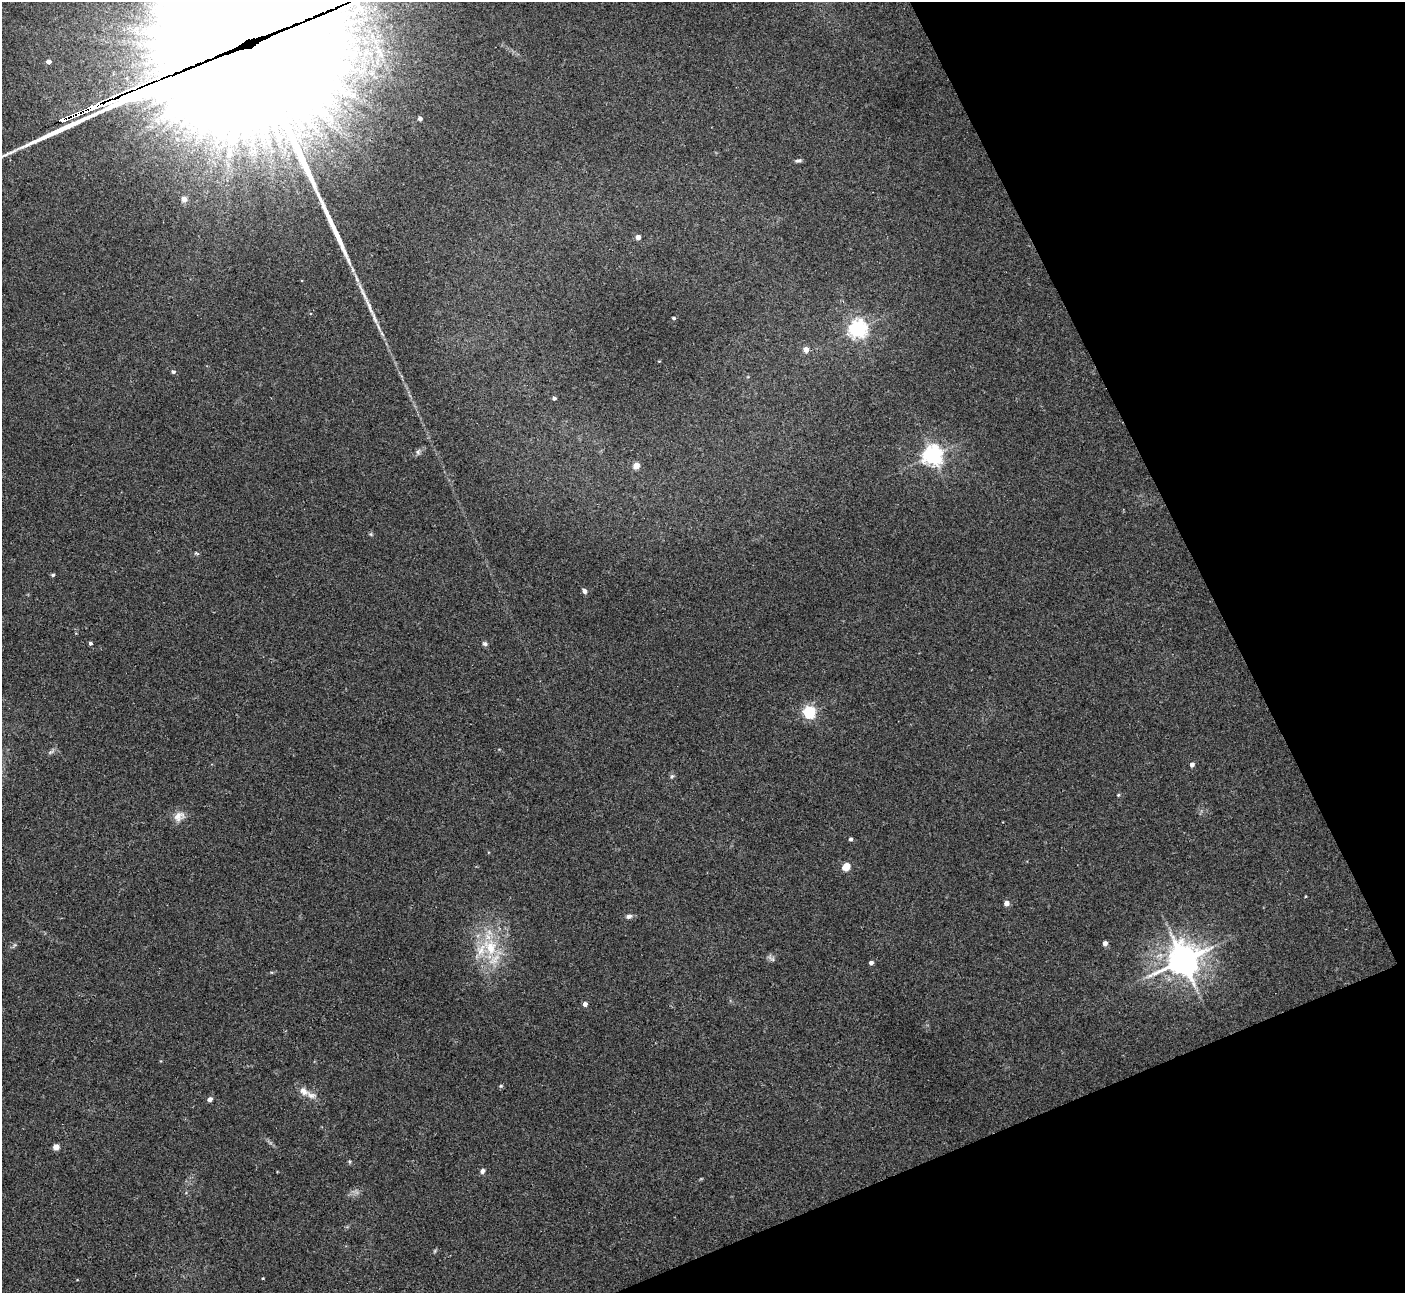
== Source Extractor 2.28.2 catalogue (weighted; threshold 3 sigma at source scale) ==
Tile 12 of 4 x 4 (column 4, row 3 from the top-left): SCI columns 4252-5654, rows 1478-2768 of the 5684 x 5663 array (HDU 1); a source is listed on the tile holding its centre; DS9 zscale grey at full resolution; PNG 1407 x 1295 px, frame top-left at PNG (2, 2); no overlay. Shown black and unused: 21% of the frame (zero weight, under 2 of 3 exposures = <1% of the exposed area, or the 3 px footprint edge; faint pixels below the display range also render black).
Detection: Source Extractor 2.28.2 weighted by HDU 2 'WHT'; one run over the whole footprint, this tile lists its part. Background 0.0444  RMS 0.0076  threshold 0.0341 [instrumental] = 3 sigma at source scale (4.5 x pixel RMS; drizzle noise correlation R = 1.50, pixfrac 1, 0.05/0.05 arcsec/px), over >= 5 px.
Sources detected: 48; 2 inside a brighter object's white glare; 1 long thin detection or spike segment (spike, bleed or trail) — not listed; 3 inside a brighter listed object's ellipse — not listed separately; the other 42 listed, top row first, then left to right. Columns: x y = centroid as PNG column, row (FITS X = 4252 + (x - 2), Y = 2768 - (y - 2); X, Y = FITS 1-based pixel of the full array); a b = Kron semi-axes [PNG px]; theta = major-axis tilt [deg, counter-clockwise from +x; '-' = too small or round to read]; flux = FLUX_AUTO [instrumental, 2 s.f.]
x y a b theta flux
243 33 150 111 16 55000
49 62 4 4 - 4.7
420 118 4 4 - 3.4
798 161 7 5 14 1.7
184 199 4 4 - 8.6
638 237 4 4 - 6.2
353 270 7 4 -71 1.5
369 306 35 5 -67 9.4
674 318 4 3 - 1.2
858 329 7 7 - 270
806 349 4 4 - 7
173 372 5 4 - 1.6
554 398 4 4 - 1.9
418 452 7 6 - 2
932 455 7 6 - 420
636 466 4 4 - 12
197 553 8 4 -9 1.1
53 575 5 4 - 0.95
584 591 7 5 -66 2.2
90 643 4 4 - 1.7
485 644 6 5 - 1.7
809 712 5 5 - 120
1192 764 4 4 - 3.3
672 776 7 4 44 1.2
1118 795 5 4 - 0.74
179 816 16 12 34 6.5
851 839 4 4 - 1.5
846 867 5 5 - 21
1305 896 4 2 - 0.62
1006 903 4 4 - 5.8
629 916 8 6 15 2.2
1105 943 4 4 - 4
490 947 27 19 -67 32
1183 960 11 10 - 1300
871 963 4 4 - 2.5
585 1004 4 4 - 3.5
501 1086 6 5 - 0.98
304 1091 14 9 -40 5.6
210 1099 5 5 - 2.6
56 1147 4 4 - 10
482 1171 7 5 67 2
263 1278 3 2 - 0.55
Overlapping masked pixels (flux is a lower limit): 1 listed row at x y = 243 33
Isophote crosses this tile's border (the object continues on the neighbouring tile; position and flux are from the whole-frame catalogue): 1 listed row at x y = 243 33